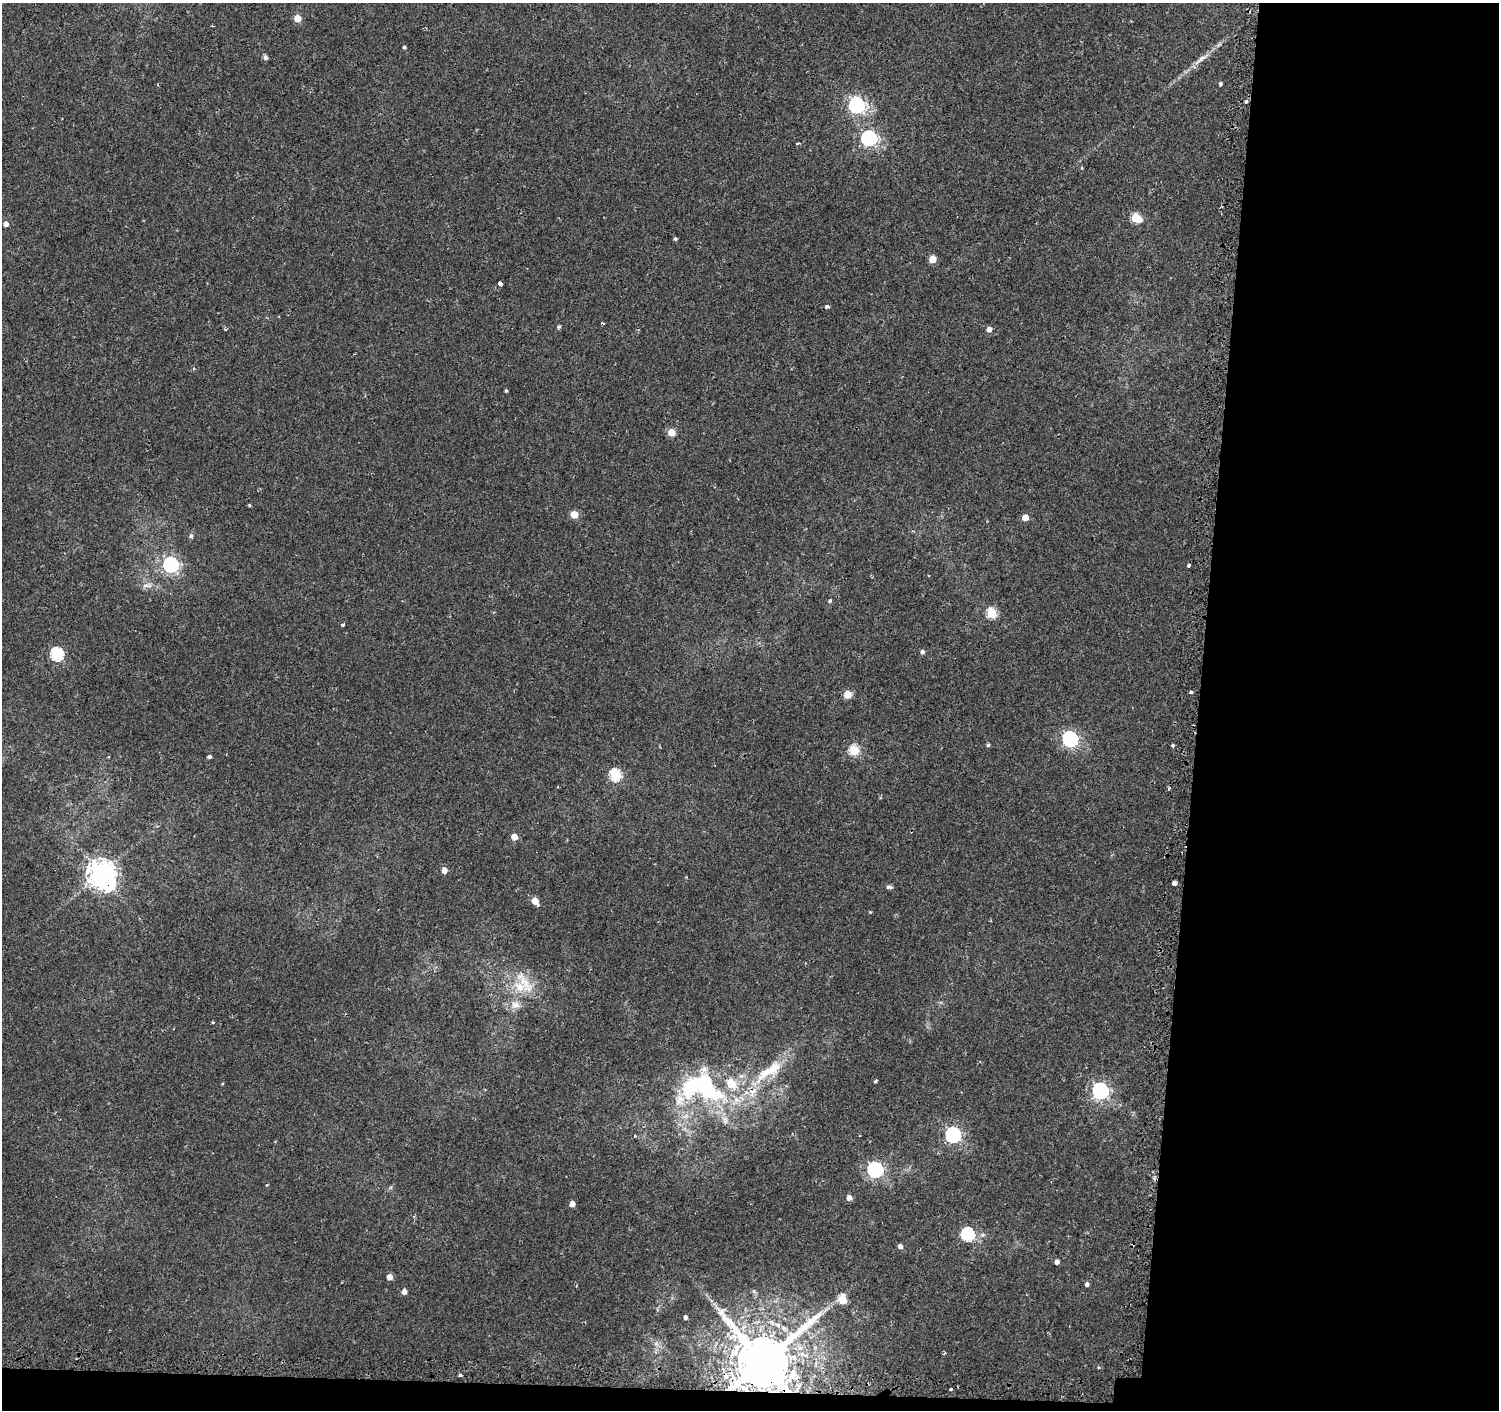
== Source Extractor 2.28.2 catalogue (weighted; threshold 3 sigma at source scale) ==
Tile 9 of 3 x 3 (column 3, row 3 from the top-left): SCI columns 3019-4515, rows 256-1663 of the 4549 x 4788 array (HDU 1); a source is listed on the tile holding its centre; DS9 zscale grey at full resolution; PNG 1501 x 1412 px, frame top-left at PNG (2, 3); no overlay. Shown black and unused: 21% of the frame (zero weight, under 2 of 3 exposures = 3% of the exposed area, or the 3 px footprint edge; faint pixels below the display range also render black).
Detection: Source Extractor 2.28.2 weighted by HDU 2 'WHT'; one run over the whole footprint, this tile lists its part. Background 0.00251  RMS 0.0027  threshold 0.0121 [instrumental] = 3 sigma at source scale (4.5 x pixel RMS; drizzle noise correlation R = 1.50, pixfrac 1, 0.0396/0.0396 arcsec/px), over >= 5 px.
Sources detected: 82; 1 inside a brighter object's white glare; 2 cosmic-ray / hot-pixel residue — not listed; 5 inside a brighter listed object's ellipse — not listed separately; the other 74 listed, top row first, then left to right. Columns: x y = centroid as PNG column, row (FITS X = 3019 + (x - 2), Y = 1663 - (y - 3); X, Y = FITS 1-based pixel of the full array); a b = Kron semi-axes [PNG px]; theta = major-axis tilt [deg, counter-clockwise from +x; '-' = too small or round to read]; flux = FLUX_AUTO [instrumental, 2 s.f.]
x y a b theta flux
297 18 5 5 - 4.3
404 47 3 3 - 0.45
266 57 5 5 - 0.87
1201 59 28 6 37 3
1220 84 4 4 - 0.51
1246 102 4 3 - 3
856 105 7 7 - 81
868 138 7 6 - 73
798 143 4 3 - 0.36
1081 168 5 3 - 0.27
1136 218 7 5 -28 11
6 224 5 4 - 1.5
675 238 4 4 - 0.49
933 259 5 5 - 5.3
500 283 4 3 - 2.8
827 307 4 3 - 1.4
559 327 4 3 - 1.1
989 329 5 5 - 1.7
506 391 4 3 - 0.34
671 432 5 5 - 5.4
249 505 4 3 - 0.28
574 514 5 5 - 5.5
1025 517 5 5 - 3.2
191 536 5 5 - 0.68
171 565 7 6 - 62
1189 565 3 3 - 1.6
147 585 17 7 8 1.6
830 601 5 4 - 0.46
992 613 6 5 - 15
342 625 3 3 - 0.75
923 652 5 4 - 0.81
57 654 6 6 - 33
1191 693 3 3 - 0.77
848 695 5 5 - 6.1
1070 739 7 6 - 64
988 745 5 4 - 0.47
1172 745 3 3 - 1.5
854 750 5 5 - 14
209 757 4 4 - 0.57
615 775 6 6 - 24
1169 788 3 3 - 0.76
514 837 5 5 - 3.1
444 870 5 4 - 2
101 874 10 8 -56 350
1174 883 4 4 - 4.1
889 887 7 4 -7 0.8
535 901 6 5 - 3.7
870 912 4 3 - 0.22
524 982 39 13 -55 7.1
515 1005 13 11 -11 2.4
213 1022 4 3 - 0.4
769 1071 53 15 35 13
875 1081 4 3 - 0.42
701 1083 66 36 -39 37
1100 1091 7 7 - 86
953 1135 7 6 - 68
635 1136 4 3 - 0.25
875 1170 7 6 - 68
849 1198 5 5 - 1.5
572 1204 4 4 - 1.8
414 1216 5 3 - 0.26
968 1234 7 6 - 28
900 1246 5 5 - 0.92
1057 1262 5 4 - 1.2
389 1277 5 5 - 2.2
1087 1284 5 5 - 0.74
404 1292 5 5 - 1.5
843 1300 6 6 - 7.6
686 1317 4 3 - 0.74
656 1344 8 6 -46 0.97
763 1362 15 14 - 2700
460 1375 4 3 - 2
726 1376 8 7 - 1.5
950 1389 3 3 - 2.2
Overlapping masked pixels (flux is a lower limit): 3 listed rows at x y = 101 874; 763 1362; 726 1376